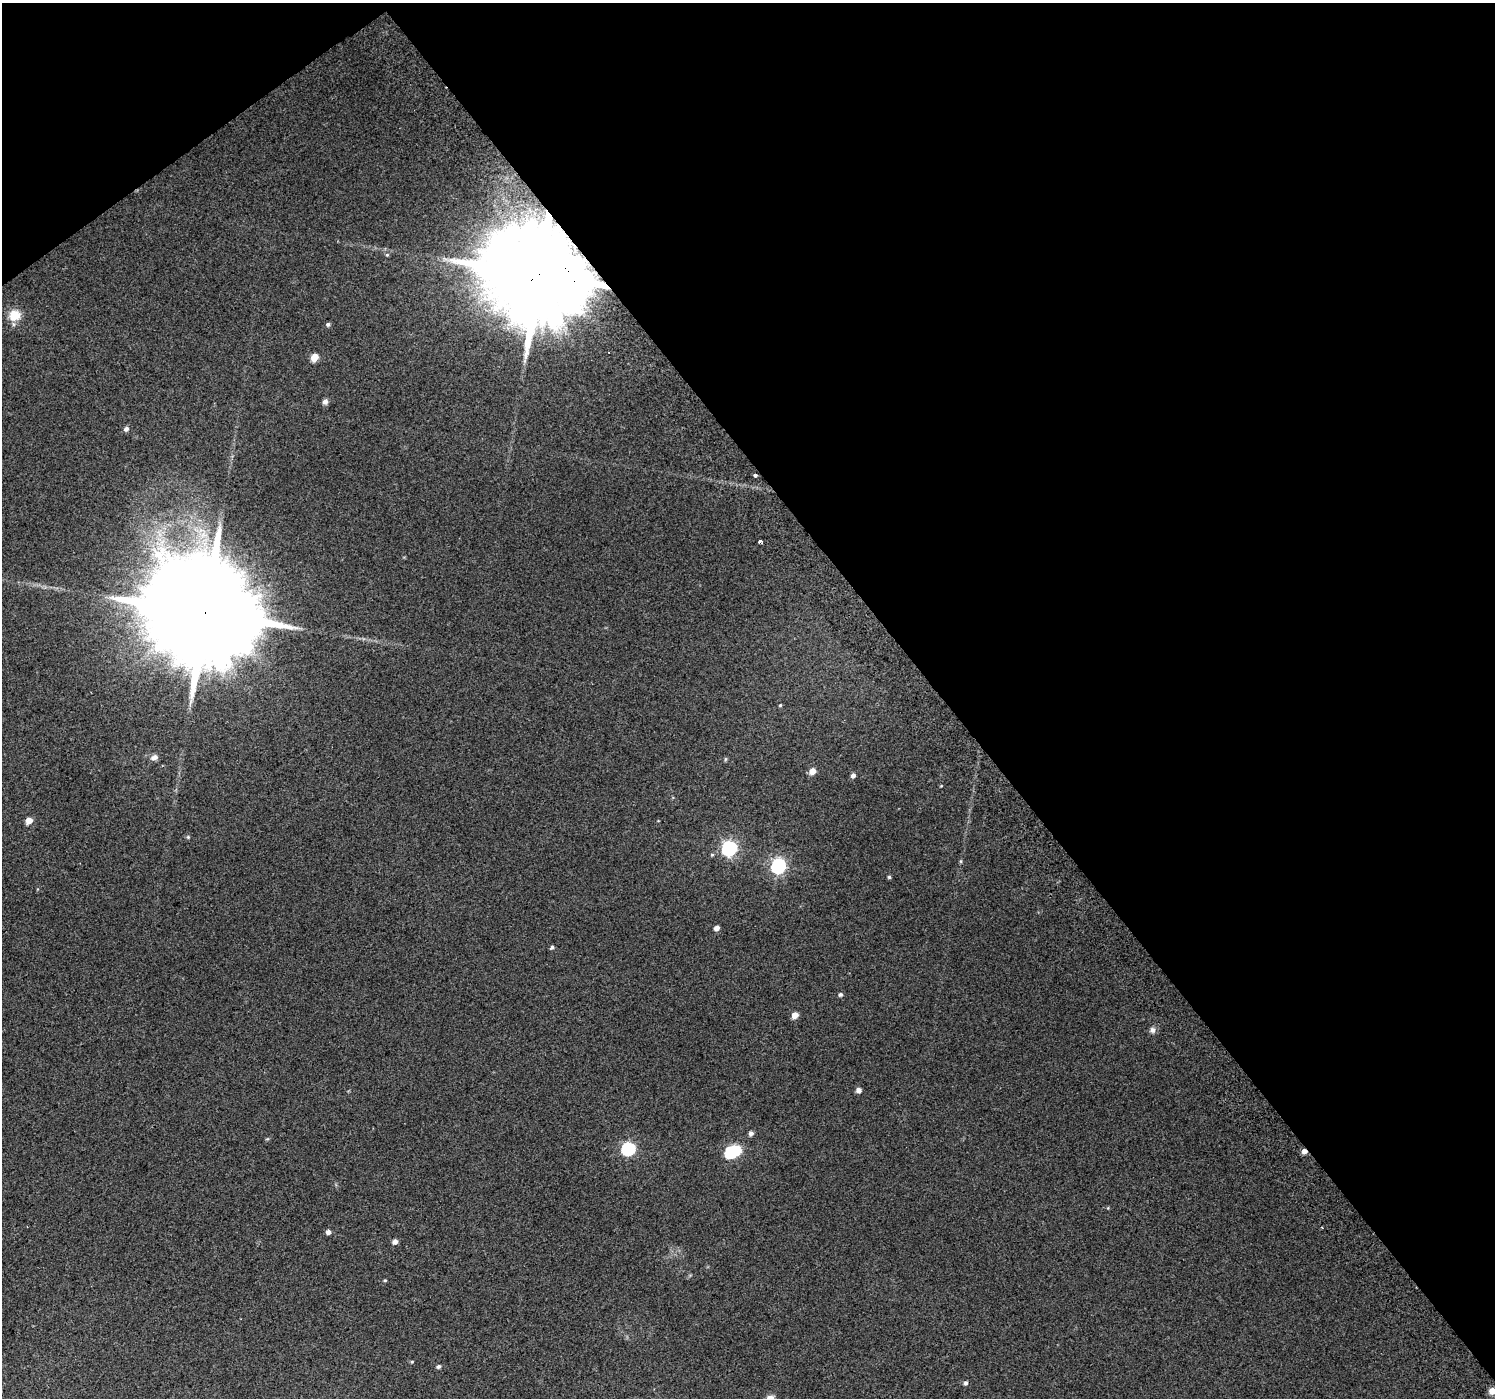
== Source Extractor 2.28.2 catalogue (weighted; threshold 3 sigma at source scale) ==
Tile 3 of 4 x 4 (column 3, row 1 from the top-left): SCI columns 3027-4519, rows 4414-5809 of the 6047 x 5969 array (HDU 1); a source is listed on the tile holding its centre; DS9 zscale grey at full resolution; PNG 1497 x 1400 px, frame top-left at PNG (2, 3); no overlay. Shown black and unused: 40% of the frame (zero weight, under 2 of 3 exposures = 2% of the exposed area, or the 3 px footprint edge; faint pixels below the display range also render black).
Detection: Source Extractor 2.28.2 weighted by HDU 2 'WHT'; one run over the whole footprint, this tile lists its part. Background 0.0682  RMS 0.014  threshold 0.0614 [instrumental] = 3 sigma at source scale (4.5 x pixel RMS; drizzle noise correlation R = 1.50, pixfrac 1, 0.0396/0.0396 arcsec/px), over >= 5 px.
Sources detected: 40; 1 inside a brighter object's white glare — not listed; the other 39 listed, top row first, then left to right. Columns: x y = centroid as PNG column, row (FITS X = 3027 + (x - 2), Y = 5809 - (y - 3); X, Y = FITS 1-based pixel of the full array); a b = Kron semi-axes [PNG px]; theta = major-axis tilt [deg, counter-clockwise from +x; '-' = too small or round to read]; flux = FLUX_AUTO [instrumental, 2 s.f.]
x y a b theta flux
387 255 5 5 - 1.7
540 273 28 23 27 33000
14 315 13 12 - 22
328 324 5 5 - 2.6
314 357 5 5 - 24
325 402 7 6 - 5
126 429 6 5 - 4.4
755 475 4 3 - 10
760 541 4 3 - 4.6
206 612 36 26 32 50000
780 705 4 3 - 1.4
154 757 10 7 19 5.9
725 759 6 4 89 1.5
812 771 5 5 - 14
853 776 5 4 - 5.2
29 820 5 4 - 17
188 837 5 4 - 1.5
729 848 7 6 - 320
961 861 6 4 72 1.4
778 866 7 6 - 310
889 877 4 4 - 1.9
716 928 4 4 - 7.8
552 947 4 4 - 3.2
840 994 5 4 - 2.9
795 1015 5 4 - 16
1152 1030 8 7 - 5
858 1090 5 5 - 6.7
751 1133 5 5 - 4.7
267 1139 6 3 17 1.4
628 1148 6 6 - 190
1304 1151 5 5 - 6.8
730 1152 6 6 - 100
328 1232 4 4 - 5.9
395 1242 5 4 - 6.7
385 1280 4 4 - 1.4
412 1362 5 4 - 1.4
439 1366 5 4 - 3.1
966 1383 5 4 - 3.3
1492 1391 5 5 - 19
Overlapping masked pixels (flux is a lower limit): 3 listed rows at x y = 540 273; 206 612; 1304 1151
Isophote crosses this tile's border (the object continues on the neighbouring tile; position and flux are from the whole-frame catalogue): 1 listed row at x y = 1492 1391